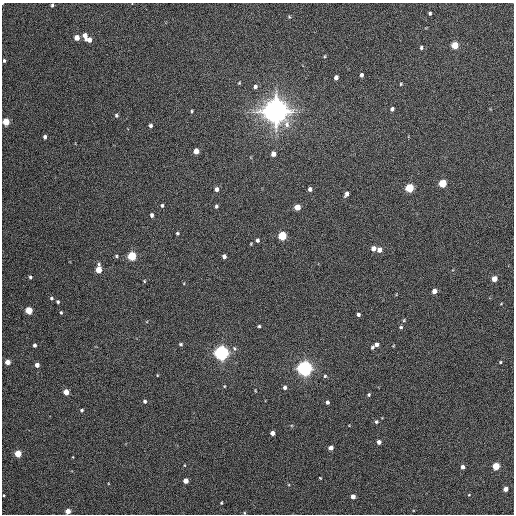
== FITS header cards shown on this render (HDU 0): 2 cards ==
NAXIS1  =                  512 / Axis length
NAXIS2  =                  512 / Axis length

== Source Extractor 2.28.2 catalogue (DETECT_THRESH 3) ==
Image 512 x 512 px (HDU 0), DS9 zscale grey, 1 PNG px = 1 image px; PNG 516 x 516 px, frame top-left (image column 1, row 512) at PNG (2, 3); no overlay
Background 244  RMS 15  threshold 45.3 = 3 sigma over >= 5 px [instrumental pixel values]
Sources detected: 94; all 94 listed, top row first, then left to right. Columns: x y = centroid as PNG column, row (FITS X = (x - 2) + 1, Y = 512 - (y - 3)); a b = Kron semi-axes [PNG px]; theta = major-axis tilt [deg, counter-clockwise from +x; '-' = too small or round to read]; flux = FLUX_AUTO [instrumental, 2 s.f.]
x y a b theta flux
52 5 4 4 - 1.6e+03
430 13 3 3 - 1.7e+03
289 17 5 4 - 1.1e+03
85 35 5 4 - 6.0e+03
77 38 4 4 - 9.5e+03
89 40 6 4 -6 6.1e+03
455 45 5 4 - 2.7e+04
421 48 4 3 - 1.7e+03
325 56 5 3 - 9.3e+02
4 60 4 3 - 1.6e+03
361 75 4 3 - 2.7e+03
336 78 4 4 - 4.2e+03
239 83 4 3 - 9.8e+02
401 84 4 3 - 1.0e+03
255 86 5 5 - 2.9e+03
392 109 4 4 - 2.7e+03
192 111 3 3 - 1.1e+03
275 111 8 8 - 1.6e+06
116 115 5 4 - 1.7e+03
6 122 5 4 - 2.8e+04
150 126 4 4 - 2.2e+03
45 137 4 3 - 3.0e+03
196 151 5 4 - 1.1e+04
273 154 5 4 - 5.8e+03
442 183 5 5 - 4.0e+04
409 188 5 5 - 5.6e+04
217 189 5 4 - 3.9e+03
310 189 4 4 - 3.2e+03
347 194 5 4 - 4.2e+03
162 205 4 4 - 1.7e+03
216 206 4 3 - 1.9e+03
297 207 5 4 - 1.4e+04
152 215 4 3 - 2.8e+03
177 233 4 3 - 1.5e+03
282 236 5 5 - 5.6e+04
257 240 4 4 - 2.4e+03
251 244 4 3 - 9.1e+02
373 248 5 4 - 6.2e+03
379 250 5 5 - 6.6e+03
116 256 5 4 - 1.4e+03
132 256 5 5 - 6.2e+04
224 256 4 4 - 4.1e+03
99 264 6 5 - 2.3e+03
99 270 5 4 - 1.8e+04
30 277 4 3 - 1.7e+03
494 279 4 4 - 1.2e+04
144 281 4 3 - 9.4e+02
434 291 4 4 - 7.8e+03
51 298 5 4 - 1.7e+03
58 302 4 4 - 1.5e+03
501 304 5 3 - 7.5e+02
29 310 5 4 - 3.2e+04
61 312 3 2 - 1.2e+03
358 315 4 4 - 2.2e+03
259 326 4 3 - 1.4e+03
401 327 5 4 - 1.5e+03
180 344 5 4 - 1.7e+03
376 344 4 4 - 3.9e+03
34 345 4 3 - 2.5e+03
393 346 3 2 - 7.4e+02
372 347 5 4 - 1.7e+03
234 348 7 6 - 2.4e+03
221 353 5 5 - 4.6e+05
7 362 4 4 - 1.0e+04
500 362 4 4 - 1.1e+03
37 365 4 4 - 5.6e+03
305 368 5 5 - 5.4e+05
157 375 4 2 - 7.0e+02
325 376 5 5 - 1.6e+03
224 386 4 4 - 8.9e+02
285 387 5 4 - 2.9e+03
255 390 4 3 - 7.8e+02
66 392 4 4 - 1.2e+04
368 395 4 4 - 1.4e+03
145 401 4 4 - 2.4e+03
327 402 4 3 - 3.1e+03
82 410 4 4 - 1.6e+03
376 422 5 5 - 2.0e+03
273 433 4 4 - 6.7e+03
379 442 4 4 - 4.4e+03
331 448 4 4 - 5.8e+03
18 453 4 4 - 2.4e+04
184 465 4 2 - 6.8e+02
496 466 4 4 - 3.1e+04
463 467 4 4 - 4.4e+03
320 478 3 2 - 8.4e+02
186 481 4 4 - 1.0e+04
505 489 4 4 - 7.3e+03
4 495 3 2 - 8.4e+02
469 495 4 2 - 6.7e+02
353 496 4 4 - 5.7e+03
221 503 3 3 - 1.1e+03
68 511 4 4 - 1.2e+04
244 513 5 3 - 8.9e+02
At the frame edge (FLAGS 8, measured only in part): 3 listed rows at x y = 6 122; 68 511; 244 513